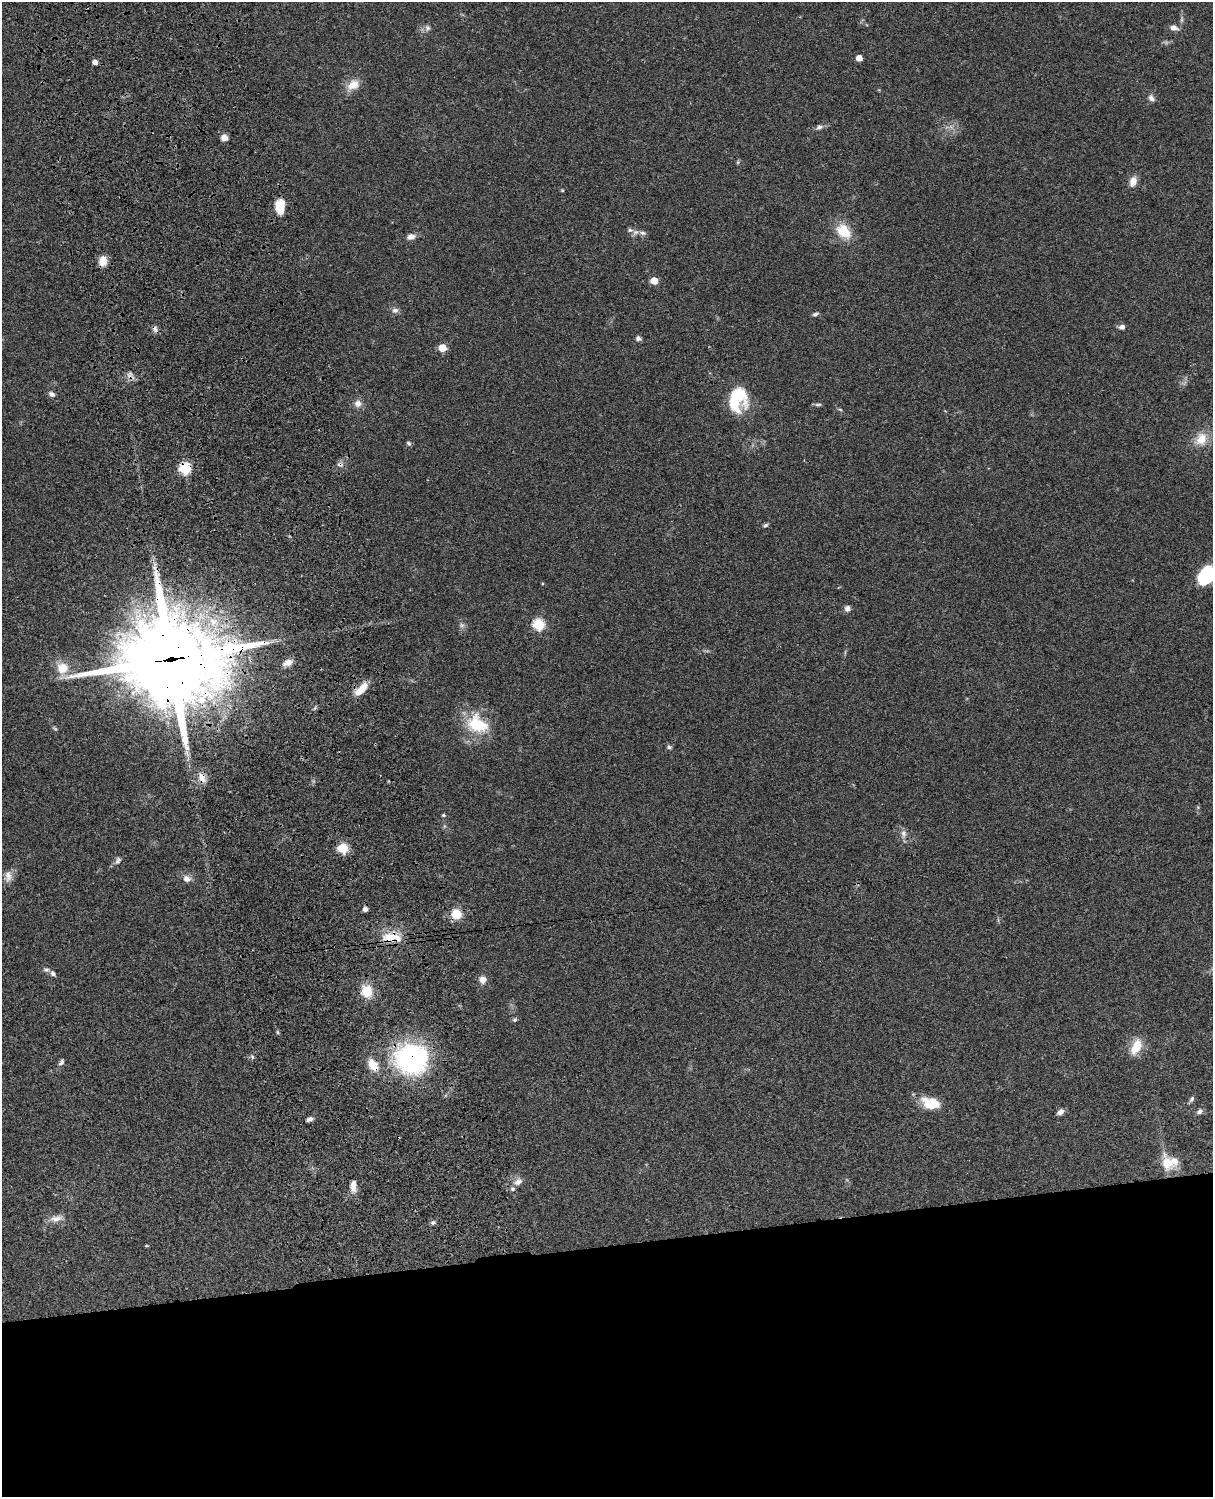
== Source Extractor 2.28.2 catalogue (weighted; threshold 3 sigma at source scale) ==
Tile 11 of 4 x 3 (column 3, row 3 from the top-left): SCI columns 2545-3755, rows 278-1772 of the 5085 x 4926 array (HDU 1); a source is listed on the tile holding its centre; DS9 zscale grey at full resolution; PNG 1215 x 1499 px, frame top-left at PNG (2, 2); no overlay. Shown black and unused: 17% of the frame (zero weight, under 3 of 4 exposures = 6% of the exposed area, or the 3 px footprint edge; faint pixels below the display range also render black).
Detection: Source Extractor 2.28.2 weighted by HDU 2 'WHT'; one run over the whole footprint, this tile lists its part. Background 0.0752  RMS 0.0058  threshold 0.0259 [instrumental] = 3 sigma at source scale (4.5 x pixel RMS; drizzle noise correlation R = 1.50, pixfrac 1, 0.05/0.05 arcsec/px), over >= 5 px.
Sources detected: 81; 1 cosmic-ray / hot-pixel residue — not listed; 6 inside a brighter listed object's ellipse — not listed separately; the other 74 listed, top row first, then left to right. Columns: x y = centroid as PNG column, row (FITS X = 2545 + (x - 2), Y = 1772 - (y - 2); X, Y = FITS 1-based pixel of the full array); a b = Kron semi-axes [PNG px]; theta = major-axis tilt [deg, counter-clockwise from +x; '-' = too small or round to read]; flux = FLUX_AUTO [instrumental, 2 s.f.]
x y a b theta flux
427 28 8 8 - 2
1174 28 11 7 -15 2.8
859 58 5 5 - 5.4
95 62 5 5 - 2.8
353 85 17 12 30 7.2
1151 98 10 7 -46 2.2
819 127 10 6 24 1.9
224 137 8 7 - 3
738 162 6 4 72 0.65
1133 181 12 8 74 4.7
562 190 5 4 - 0.53
280 206 17 10 88 9.8
844 231 21 14 -45 14
636 232 9 6 30 2
411 237 11 7 14 3.3
103 261 11 9 81 6
654 281 5 5 - 12
395 310 9 7 0 2.1
815 314 8 4 20 1.2
1122 327 6 5 - 2.8
155 329 9 6 -67 1.9
638 338 7 6 - 1.6
442 348 5 5 - 13
130 375 13 9 -42 3.2
52 394 8 6 -31 1.9
738 398 28 19 82 27
358 404 10 9 - 3.4
818 404 10 4 1 1.1
840 409 6 3 -20 0.67
1201 439 20 15 59 10
408 443 6 5 - 1.1
185 468 6 6 - 50
766 525 7 5 18 1.1
1206 575 18 13 48 30
847 608 7 7 - 2.2
538 624 6 6 - 49
462 625 8 6 -21 1.6
170 659 36 31 -3 7000
287 663 12 8 23 3.9
62 668 12 12 - 10
361 689 20 9 47 8.8
477 724 28 21 -27 25
55 728 8 4 -40 0.86
669 747 6 5 - 1.2
202 778 14 9 -67 4.9
443 815 5 4 - 0.83
904 834 12 7 -88 2.8
343 848 6 5 - 34
118 861 11 6 60 2
8 876 17 10 87 4.4
187 879 11 9 -14 3.4
365 909 4 4 - 3.1
456 914 8 7 - 14
391 937 27 12 -1 13
46 969 8 6 -1 1.6
53 973 8 6 -44 1.6
483 980 9 8 - 3.6
367 991 12 11 - 13
515 1020 6 5 - 1.1
277 1032 6 3 -71 0.76
1136 1047 20 11 64 10
252 1057 6 5 - 1.1
412 1059 40 36 -5 80
61 1062 10 6 57 1.5
1192 1099 9 5 54 1.4
931 1103 21 12 -16 14
1199 1111 9 6 34 1.8
1060 1112 8 6 25 2.7
310 1119 8 5 23 2.1
1167 1162 24 15 -67 12
518 1182 11 8 27 3.3
353 1186 14 7 89 4.6
56 1218 18 9 13 4.6
433 1222 6 5 - 1.3
Overlapping masked pixels (flux is a lower limit): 8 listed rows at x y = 155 329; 130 375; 185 468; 170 659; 361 689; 202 778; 391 937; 412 1059
Isophote crosses this tile's border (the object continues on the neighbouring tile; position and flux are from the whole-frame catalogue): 1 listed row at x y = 1206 575